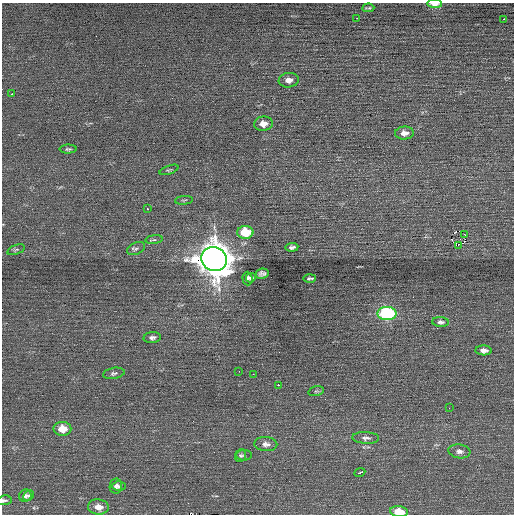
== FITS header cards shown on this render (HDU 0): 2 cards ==
NAXIS1  =                  512 / Axis length
NAXIS2  =                  512 / Axis length

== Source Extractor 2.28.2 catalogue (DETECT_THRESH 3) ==
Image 512 x 512 px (HDU 0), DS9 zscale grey, 1 PNG px = 1 image px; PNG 516 x 516 px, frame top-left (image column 1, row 512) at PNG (2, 3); each listed source drawn as its Kron ellipse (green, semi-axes under 4 px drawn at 4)
Background 0.118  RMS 0.65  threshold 1.96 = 3 sigma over >= 5 px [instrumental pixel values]
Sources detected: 49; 1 with non-positive FLUX_AUTO (blend fragments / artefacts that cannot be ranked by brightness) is neither listed nor drawn; the other 48 listed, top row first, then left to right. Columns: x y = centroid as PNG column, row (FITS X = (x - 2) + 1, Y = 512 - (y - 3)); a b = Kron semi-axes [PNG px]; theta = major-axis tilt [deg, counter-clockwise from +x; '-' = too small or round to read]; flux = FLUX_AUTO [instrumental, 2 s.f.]
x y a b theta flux
435 4 7 4 -4 340
368 8 6 2 5 58
357 18 2 2 - 38
504 19 3 2 - 290
289 80 10 7 6 240
12 94 2 2 - 77
263 124 9 7 5 360
404 133 9 6 5 300
68 149 9 4 0 85
169 170 10 3 20 69
184 200 9 3 4 58
147 209 3 2 - 430
245 232 8 6 1 1700
465 235 3 2 - 25
154 240 9 4 7 90
458 245 3 2 - 19000
292 247 6 4 6 140
136 248 9 6 23 110
16 250 9 4 19 90
214 259 13 12 - 95000
262 274 7 5 11 130
247 278 7 5 -89 140
251 278 5 4 - 120
310 278 6 3 1 81
387 314 9 6 -1 5300
440 322 8 5 -3 130
152 338 9 5 5 150
484 350 8 5 -3 200
239 371 2 2 - 64
114 373 11 5 9 110
253 374 2 2 - 190
278 385 3 2 - 660
316 391 8 5 14 75
449 408 2 2 - 80
62 429 9 7 -1 780
366 438 13 6 -2 160
266 444 11 7 -3 220
459 451 11 7 -8 180
240 455 7 5 67 86
244 455 8 5 1 79
360 472 6 3 23 410
116 486 7 6 - 120
119 486 6 4 0 110
28 495 6 4 45 81
25 496 6 6 - 130
4 500 8 5 6 99
98 507 10 7 -7 460
399 512 9 5 -8 900
At the frame edge (FLAGS 8, measured only in part): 3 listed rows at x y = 435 4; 4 500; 399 512
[1 non-positive-flux detection neither listed nor drawn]